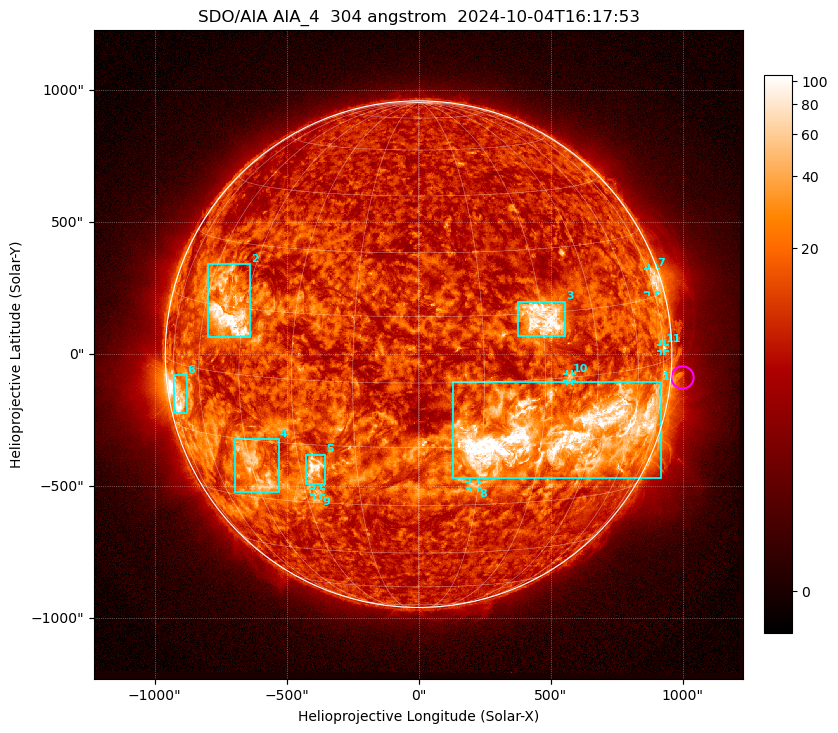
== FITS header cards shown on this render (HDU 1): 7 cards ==
TELESCOP= 'SDO/AIA '           / For AIA: SDO/AIA
INSTRUME= 'AIA_4   '           / For AIA: AIA_ATA1, AIA_ATA2, AIA_ATA3 or AIA_AT
WAVELNTH=                  304 / [angstrom] Wavelength
WAVEUNIT= 'angstrom'           / Wavelength unit: angstrom
DATE-OBS= '2024-10-04T16:17:53.129' / [ISO] Date when observation started; ISO 8
CTYPE1  = 'HPLN-TAN'           / CTYPE1: HPLN
CTYPE2  = 'HPLT-TAN'           / CTYPE2: HPLT

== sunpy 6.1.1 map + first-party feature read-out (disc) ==
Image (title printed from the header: SDO/AIA AIA_4  304 angstrom  2024-10-04T16:17:53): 1024 x 1024 px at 2.4 arcsec/px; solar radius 960 arcsec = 400 px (full disc in frame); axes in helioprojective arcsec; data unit not stated in the header (colour bar unlabelled)
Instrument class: DISC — disc imager (sunpy class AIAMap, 304 A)
Bright regions (active regions / flare kernels): reference = the median radial profile (limb darkening/brightening removed); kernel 9 px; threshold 5 sigma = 25.9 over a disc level ~11.1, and >= 1.15x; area >= 12 px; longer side >= 10 px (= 24 arcsec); searched inside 0.97 R_sun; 11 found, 11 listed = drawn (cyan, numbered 1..; 5 of them under ~33 arcsec drawn as corner ticks so the feature stays visible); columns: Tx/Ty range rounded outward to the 5 arcsec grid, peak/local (2 s.f.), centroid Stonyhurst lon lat
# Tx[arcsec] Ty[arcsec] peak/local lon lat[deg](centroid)
1 130..920 -470..-105 11 +35 -13
2 -800..-635 65..340 13 -50 +14
3 375..555 65..200 7.8 +30 +14
4 -695..-530 -520..-320 5.7 -44 -22
5 -425..-355 -495..-380 8.4 -26 -21
6 -930..-875 -225..-80 8.8 -71 -7
7 870..900 235..325 6.4 +76 +18
8 195..225 -510..-485 3.3 +14 -25
9 -395..-370 -535..-510 4 -27 -27
10 565..580 -100..-75 3.6 +37 +0
11 920..930 10..35 4.8 +75 +3
Off-limb structures (1.02-1.3 R_sun): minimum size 162 px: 3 found; the strongest spans PA ~230..305 deg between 1.02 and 1.3 R_sun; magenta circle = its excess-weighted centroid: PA ~265 deg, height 1.04 R_sun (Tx ~995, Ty ~-90 arcsec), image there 3.7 x the reference